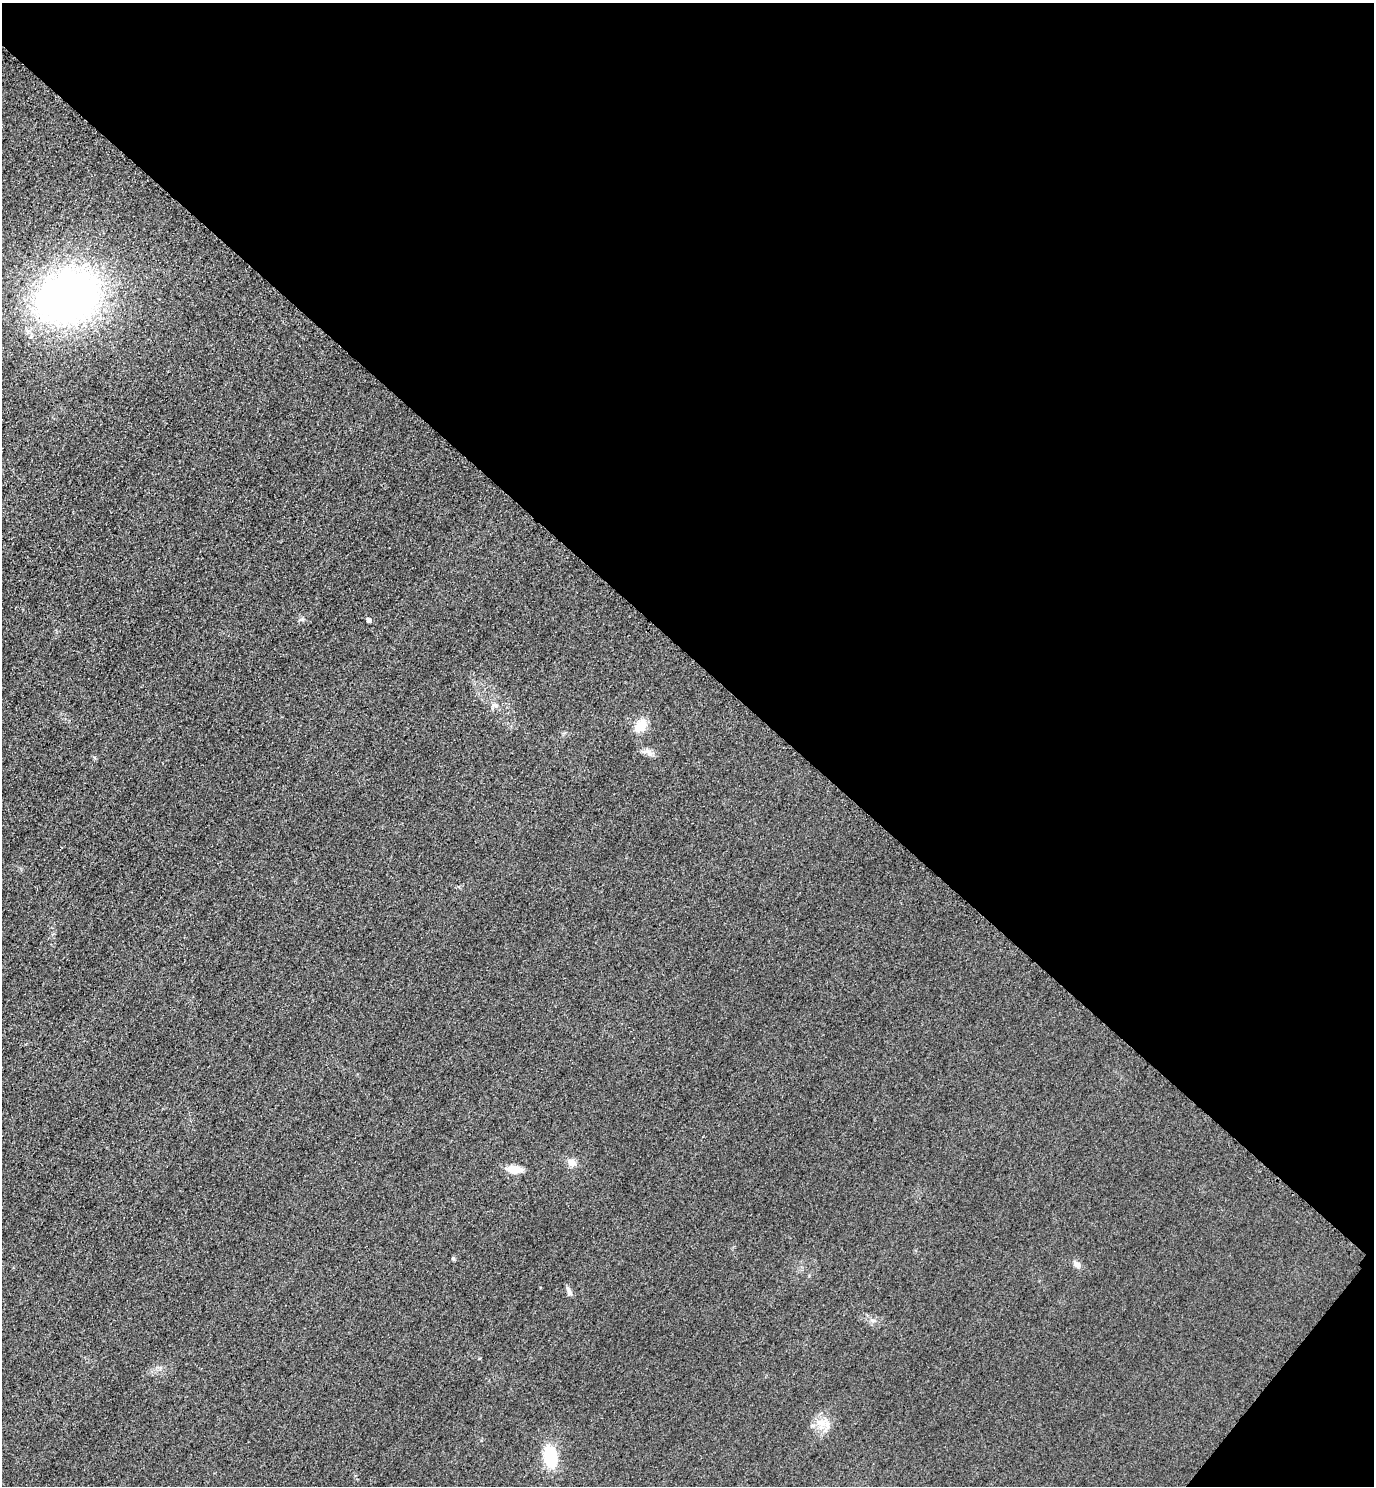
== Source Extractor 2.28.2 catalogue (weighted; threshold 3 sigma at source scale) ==
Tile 8 of 4 x 4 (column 4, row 2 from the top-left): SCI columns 4443-5814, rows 2998-4481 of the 5996 x 5993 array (HDU 1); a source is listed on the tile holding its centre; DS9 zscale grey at full resolution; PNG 1376 x 1488 px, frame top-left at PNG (2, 3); no overlay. Shown black and unused: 45% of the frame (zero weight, under 3 of 4 exposures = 3% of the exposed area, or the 3 px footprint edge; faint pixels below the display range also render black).
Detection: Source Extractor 2.28.2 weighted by HDU 2 'WHT'; one run over the whole footprint, this tile lists its part. Background 0.051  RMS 0.017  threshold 0.0752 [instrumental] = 3 sigma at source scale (4.5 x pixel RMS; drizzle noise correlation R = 1.50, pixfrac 1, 0.05/0.05 arcsec/px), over >= 5 px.
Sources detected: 11; all 11 listed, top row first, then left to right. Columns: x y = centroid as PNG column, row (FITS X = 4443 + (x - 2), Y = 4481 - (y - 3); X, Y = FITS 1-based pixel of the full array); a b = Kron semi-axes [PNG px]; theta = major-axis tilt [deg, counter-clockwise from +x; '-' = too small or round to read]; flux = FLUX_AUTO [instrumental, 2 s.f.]
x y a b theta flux
69 296 52 40 20 930
369 620 4 4 - 6.4
495 705 8 4 -36 4
641 726 18 12 55 24
648 752 18 6 -18 9.1
572 1163 10 9 - 10
514 1169 15 8 -8 25
1077 1264 9 7 -37 8.4
569 1292 13 5 -71 6.2
821 1423 13 11 -38 20
550 1457 25 14 -81 60
Unlisted compact peaks at least as high as the median listed source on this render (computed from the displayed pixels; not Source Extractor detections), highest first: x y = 453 1258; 302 619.